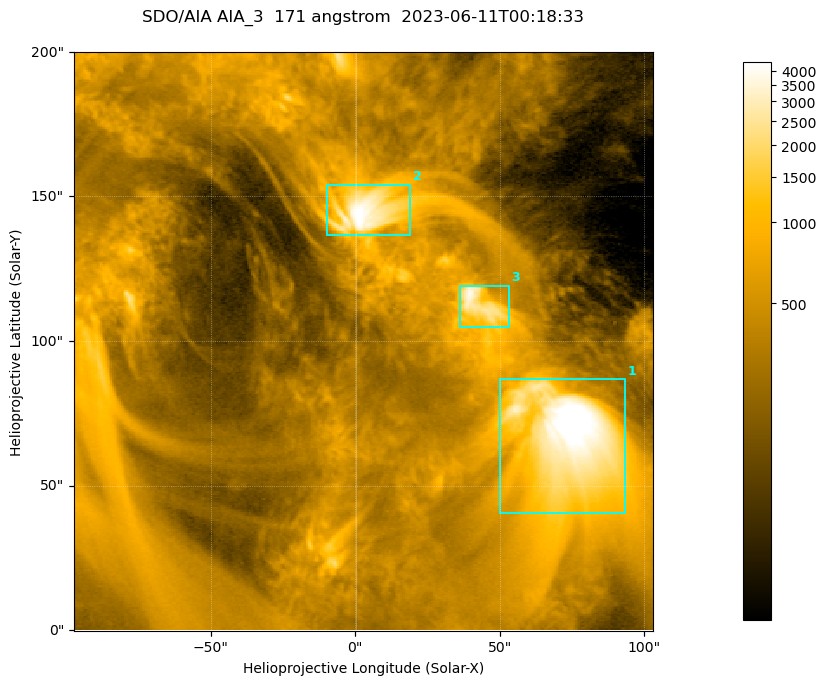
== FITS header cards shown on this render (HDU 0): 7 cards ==
TELESCOP= 'SDO/AIA '           / For AIA: SDO/AIA
INSTRUME= 'AIA_3   '           / For AIA: AIA_ATA1, AIA_ATA2, AIA_ATA3 or AIA_AT
WAVELNTH=                  171 / [angstrom] Wavelength
WAVEUNIT= 'angstrom'           / Wavelength unit: angstrom
DATE-OBS= '2023-06-11T00:18:33.350' / [ISO] Date when observation started; ISO 8
CTYPE1  = 'HPLN-TAN'           / CTYPE1; Typically HPLN
CTYPE2  = 'HPLT-TAN'           / CTYPE2; Typically HPLT

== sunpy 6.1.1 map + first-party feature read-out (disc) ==
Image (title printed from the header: SDO/AIA AIA_3  171 angstrom  2023-06-11T00:18:33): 334 x 334 px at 0.599 arcsec/px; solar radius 945 arcsec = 1577 px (partial field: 1.4% of the solar disc is inside the frame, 100% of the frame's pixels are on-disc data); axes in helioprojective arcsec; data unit not stated in the header (colour bar unlabelled)
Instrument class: DISC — disc imager (sunpy class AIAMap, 171 A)
Bright regions (active regions / flare kernels): reference = the on-disc median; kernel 3 px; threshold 5 sigma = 1090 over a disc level ~360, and >= 1.15x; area >= 111 px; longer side >= 4 px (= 2.4 arcsec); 3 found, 3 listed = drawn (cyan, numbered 1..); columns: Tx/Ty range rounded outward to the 2 arcsec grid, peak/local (2 s.f.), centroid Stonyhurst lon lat
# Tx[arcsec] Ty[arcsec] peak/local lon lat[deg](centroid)
1 50..94 40..88 15 +4 +4
2 -10..20 136..154 12 +0 +9
3 36..54 104..120 10 +3 +7